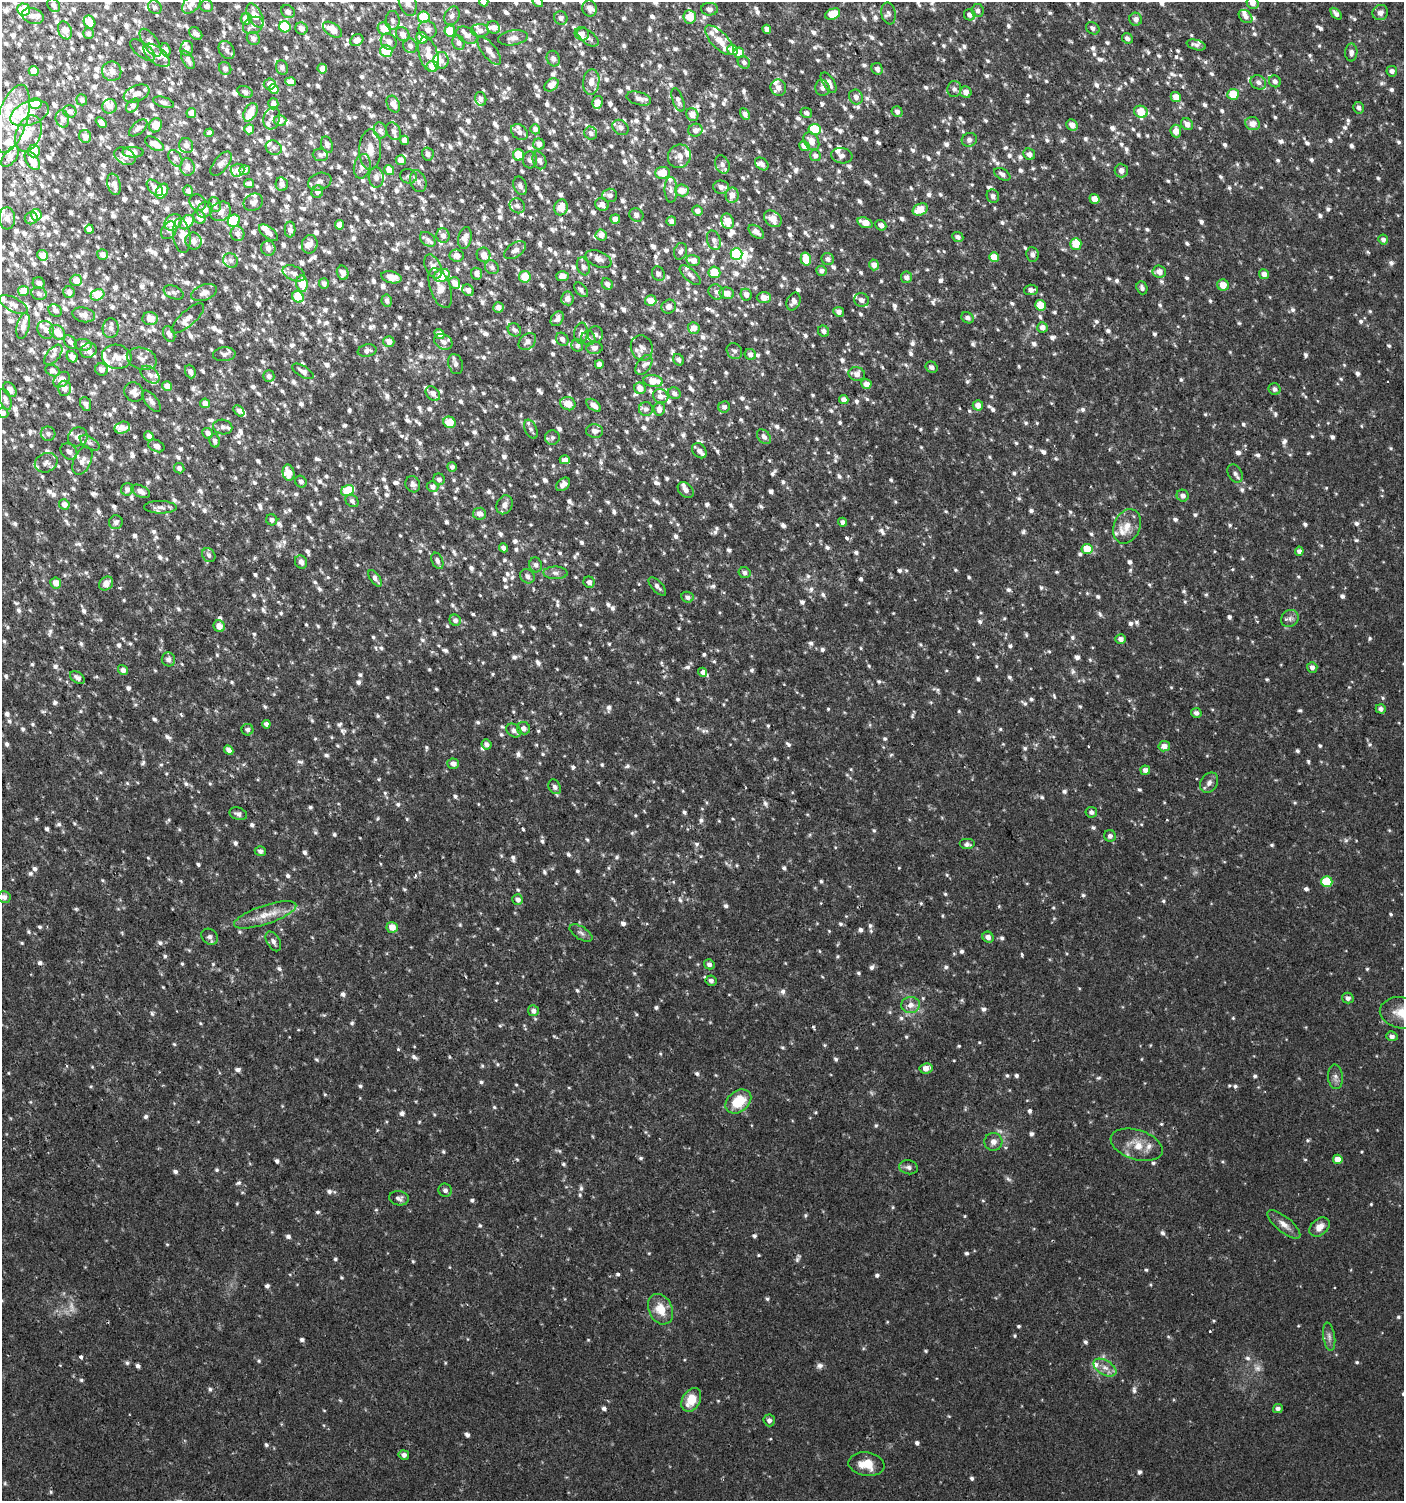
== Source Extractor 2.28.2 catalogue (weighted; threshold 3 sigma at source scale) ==
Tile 11 of 4 x 4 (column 3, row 3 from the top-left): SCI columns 3007-4408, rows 1500-2998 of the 5950 x 5999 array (HDU 1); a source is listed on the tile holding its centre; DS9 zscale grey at full resolution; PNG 1406 x 1503 px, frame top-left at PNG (2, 2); each listed source drawn as its Kron ellipse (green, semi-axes under 4 px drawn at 4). Shown black and unused: <1% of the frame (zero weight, under 2 of 3 exposures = <1% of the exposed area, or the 3 px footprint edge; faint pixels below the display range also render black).
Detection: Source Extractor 2.28.2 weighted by HDU 2 'WHT'; one run over the whole footprint, this tile lists its part. Background 0.0134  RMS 0.0026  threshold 0.0116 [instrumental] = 3 sigma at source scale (4.5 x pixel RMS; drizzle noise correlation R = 1.50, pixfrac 1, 0.0396/0.0396 arcsec/px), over >= 5 px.
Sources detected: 1994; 5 too faint to see at this stretch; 1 inside a brighter object's white glare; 5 cosmic-ray / hot-pixel residue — neither listed nor drawn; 137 inside a brighter listed object's ellipse — not listed separately; of the other 1846, all 500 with FLUX_AUTO >= 0.905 (the completeness limit of this list) listed and drawn (1346 fainter detections not listed), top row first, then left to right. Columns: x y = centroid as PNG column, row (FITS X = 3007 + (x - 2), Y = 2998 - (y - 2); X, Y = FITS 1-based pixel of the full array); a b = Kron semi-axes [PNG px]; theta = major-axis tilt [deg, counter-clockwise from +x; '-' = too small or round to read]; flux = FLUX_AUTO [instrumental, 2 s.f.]
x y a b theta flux
407 2 15 8 -73 1.9
484 2 5 4 - 1.8
538 2 6 4 -49 1.1
1253 3 6 6 - 1.9
192 4 12 7 50 1.4
54 5 7 6 - 1.1
207 6 6 6 - 1.4
155 7 7 6 - 0.97
23 9 6 6 - 9.4
590 9 8 7 - 1.5
709 9 8 6 -2 1.1
978 11 6 6 - 1.1
288 12 7 6 - 1.4
889 13 11 7 -78 0.94
1380 13 8 7 - 1.5
833 14 8 5 23 6.6
1336 14 7 4 -50 1.1
255 15 13 7 -63 3.6
970 15 6 5 - 1.1
33 16 11 7 -15 1.6
452 16 10 7 64 1.3
424 17 6 5 - 7.5
690 17 7 6 - 4.9
1246 17 8 5 -42 1.1
561 18 7 6 - 1.1
246 19 5 5 - 3.2
1136 19 6 6 - 1.4
393 21 9 7 -87 1.2
89 22 6 5 - 3.2
253 25 11 8 28 1.5
285 27 6 5 - 12
493 27 6 6 - 1.5
1093 28 7 5 -35 0.94
302 29 6 5 - 1.6
384 29 7 6 - 5.2
767 29 5 4 - 1.4
65 30 9 6 -68 2.8
333 30 11 6 -35 3.7
428 30 9 8 - 1.4
450 31 5 5 - 8
480 31 9 6 -3 1.3
88 33 5 5 - 0.95
196 33 7 5 -40 1.1
403 34 7 6 - 1.7
582 34 7 6 - 1.6
467 35 11 7 -31 1.7
588 37 12 6 -38 1.1
253 38 7 6 - 1.1
422 38 6 5 - 3.7
513 38 15 7 9 1.6
1127 38 6 5 - 0.97
357 40 7 5 36 1.6
719 40 19 8 -46 3.7
389 42 8 7 - 1.5
151 43 16 7 -56 2.1
458 43 7 6 - 0.96
1196 45 10 5 -15 1
410 46 7 6 - 1.2
187 48 7 6 - 1.1
143 50 15 7 -38 1.5
166 50 7 5 -70 1.1
227 50 10 7 -58 1.2
733 50 5 5 - 3.8
386 51 6 6 - 10
489 51 17 7 -52 2.6
1351 52 9 6 89 1.1
739 53 5 5 - 3.3
428 54 18 9 -75 4
157 55 16 8 -39 2.7
553 59 8 6 -67 0.98
188 60 10 5 -62 1.2
441 61 8 7 - 1.4
744 62 7 5 -44 0.97
432 66 6 5 - 4.4
282 67 7 6 - 0.92
225 68 6 6 - 1.2
322 69 5 4 - 1.5
877 69 6 5 - 0.93
34 71 5 5 - 3.2
112 71 10 9 - 1.9
1392 71 5 5 - 1.1
1275 81 6 5 - 1
291 82 5 4 - 2.5
591 82 13 8 84 2.4
1258 82 8 7 - 1.1
829 83 11 5 -57 1.9
270 84 6 5 - 2
551 85 8 5 37 2.4
778 88 8 7 - 1.6
822 88 8 7 - 1.3
274 89 5 4 - 3.2
954 89 8 7 - 0.95
245 92 8 5 -24 0.99
966 92 6 5 - 1.6
137 94 13 8 23 2
1233 94 6 5 - 7.2
856 97 8 7 - 1.3
1176 97 5 5 - 2.9
481 99 7 5 -74 1
639 99 12 6 -16 1.4
82 100 5 5 - 0.96
678 100 12 5 -70 1.2
163 102 11 5 -17 0.93
597 102 6 5 - 1.8
35 104 6 5 - 6.4
273 104 5 5 - 1.4
393 104 9 6 -63 1.9
109 106 7 7 - 1.9
133 106 8 5 52 1.1
1358 108 6 5 - 0.97
70 111 6 6 - 1
250 112 10 6 63 4.1
897 112 6 5 - 1
1141 112 7 6 - 5.5
30 113 20 11 20 3.6
191 113 5 5 - 2.6
806 113 6 5 - 0.98
692 114 6 6 - 2.5
745 114 6 4 -61 1.1
272 118 11 8 75 1.2
12 119 35 15 73 8.9
62 119 9 6 -75 0.98
280 120 6 5 - 1.9
101 122 6 4 -44 1.3
1187 124 6 5 - 1.7
1252 124 7 6 - 2.3
155 125 7 6 - 3.3
1072 125 6 5 - 2.3
621 127 8 7 - 1.1
138 128 11 5 41 1.1
249 129 5 5 - 2.1
535 129 5 5 - 1.1
815 129 6 5 - 12
380 130 8 6 -72 1.3
695 130 7 6 - 1.7
394 131 9 6 -61 1.1
1176 131 6 5 - 3
519 132 9 7 -41 1.2
29 133 19 12 68 3.8
209 133 5 4 - 0.99
591 133 6 6 - 0.98
85 136 6 6 - 2
404 140 4 4 - 1.6
969 140 8 7 - 1.1
811 141 10 7 -57 2.4
154 144 10 5 -31 2.8
539 144 6 5 - 1.4
186 145 8 7 - 1.3
327 145 8 5 -70 1
804 146 5 4 - 2.9
274 148 8 7 - 0.95
370 149 20 11 89 3.1
34 151 6 6 - 4.1
133 152 10 5 -1 2.8
428 154 6 6 - 1.1
1029 154 6 5 - 1.3
320 155 7 6 - 0.93
518 155 5 5 - 5.6
125 156 11 8 -30 2.1
679 156 12 11 - 2.4
815 156 5 5 - 1.1
842 156 10 7 -8 0.98
10 157 12 6 54 1.2
175 158 9 6 -57 0.93
401 160 5 5 - 1.7
530 160 8 7 - 1.1
539 160 9 6 -68 1.3
32 161 10 6 -56 3.8
221 164 14 7 52 1.3
722 164 9 7 -66 1
762 164 7 5 -39 1.1
362 166 12 8 77 2
187 167 8 7 - 1.4
238 170 7 6 - 2
244 170 5 5 - 1.2
389 170 5 5 - 3.2
1121 171 7 6 - 1.4
662 173 7 6 - 4.6
1002 174 9 5 -30 1.1
408 176 8 7 - 0.94
376 177 10 7 -87 1.5
418 181 11 8 -71 1.3
320 182 12 8 18 1.3
114 184 11 6 -75 1.6
249 184 5 4 - 1
282 184 7 6 - 1.5
520 186 9 6 -69 1
721 187 8 6 -5 1.4
155 188 10 6 -46 2.2
671 190 13 6 -89 1.2
682 190 7 6 - 3.3
162 191 8 5 59 5.6
188 191 5 5 - 1.1
317 192 6 5 - 1
610 195 7 6 - 1.2
732 195 7 6 - 2.4
993 196 7 6 - 1.1
1095 199 5 4 - 2.5
198 202 8 7 - 1.5
253 202 10 8 31 1.3
214 205 7 6 - 1
602 205 7 6 - 1.4
517 206 8 7 - 0.94
561 207 8 6 73 3.6
920 209 8 5 25 4.3
205 210 8 7 - 2
221 211 11 9 36 2
697 211 5 5 - 1.3
36 215 6 5 - 3.8
636 215 7 6 - 1.2
199 217 7 5 -60 2
7 218 11 8 -87 1.5
31 218 6 6 - 0.94
615 219 5 4 - 1.5
773 219 10 7 -39 2.7
234 221 6 5 - 17
671 221 5 5 - 1.1
728 221 8 6 -72 3.6
173 222 9 7 39 3.7
187 222 8 6 44 6.6
865 223 8 5 -21 3.2
340 225 5 4 - 2
881 225 6 5 - 1.1
89 229 4 4 - 1.4
169 230 9 7 56 0.98
290 230 8 5 90 1.2
756 232 9 5 -39 1.4
268 233 11 5 -39 1.5
237 234 7 7 - 1.6
601 235 6 5 - 1.6
182 236 17 8 -82 2.4
443 236 7 6 - 1.4
958 237 6 5 - 0.91
465 238 11 6 78 2
428 239 9 6 -41 0.93
714 240 10 6 -73 1.1
1383 240 5 5 - 0.98
193 241 9 8 - 1.5
310 244 9 7 75 1.7
1076 244 6 5 - 6.2
268 248 7 7 - 1.2
515 250 12 7 33 1.4
680 251 8 6 74 0.91
102 254 5 5 - 1.4
736 254 6 6 - 22
43 255 5 5 - 3.6
484 255 7 7 - 2.4
1032 255 7 6 - 1
457 256 7 6 - 1.7
994 257 5 4 - 3.6
599 259 13 7 -23 1.5
806 259 6 5 - 5.3
828 259 6 6 - 1.1
231 260 8 7 - 1
693 260 7 5 -13 2.4
874 265 5 5 - 2
433 266 13 7 -65 1.9
583 266 9 6 -71 0.93
492 267 7 6 - 0.93
822 271 5 5 - 0.95
714 272 6 5 - 5.5
1159 272 7 6 - 2.2
294 273 12 7 -23 1.6
343 273 7 6 - 1.4
477 274 6 5 - 1.5
658 274 7 6 - 0.94
1264 274 5 4 - 1.6
442 275 8 6 24 6.3
690 275 13 6 -42 1.3
563 276 6 5 - 2.1
391 277 10 5 -14 3.3
525 277 6 5 - 6
906 277 6 5 - 1.2
76 280 6 5 - 2.7
39 283 6 5 - 1
454 283 6 5 - 1.7
302 284 8 6 -83 5.4
324 284 5 5 - 0.97
607 284 6 5 - 1.3
1223 285 6 5 - 3
440 288 21 10 -71 3.6
1142 288 6 5 - 0.95
468 290 6 5 - 1.4
581 290 8 5 -48 0.94
1031 290 7 5 6 1.3
23 291 5 5 - 3.5
69 292 6 5 - 1.7
174 292 10 6 -25 0.91
716 292 8 7 - 1.1
39 293 8 6 -19 0.94
204 293 13 7 21 1.7
727 293 7 5 -10 2.3
97 295 7 5 26 6.1
746 295 6 5 - 1.4
298 297 6 5 - 8.8
764 297 7 5 0 2.6
567 298 7 6 - 1.7
861 300 7 6 - 1.3
387 301 6 5 - 0.93
651 301 5 5 - 3.3
794 301 9 6 66 1.4
14 305 16 6 -28 1.5
1040 305 5 5 - 5.3
669 306 7 6 - 1.3
498 307 5 5 - 1.8
55 311 7 5 -37 0.96
839 312 5 4 - 1.1
84 315 11 7 -13 1.7
188 318 21 7 42 1.9
967 318 6 5 - 0.94
150 319 8 6 -2 3
557 319 8 6 56 1.3
23 326 13 6 77 1.9
1042 327 5 5 - 1.4
111 328 10 8 86 1.3
694 328 6 5 - 2.1
46 330 9 8 - 1.7
514 330 7 6 - 0.93
824 331 6 5 - 1.2
57 332 8 6 -42 3.6
581 333 10 6 84 1.4
169 334 8 5 -64 1.3
439 334 5 4 - 2
595 335 8 7 - 0.96
588 338 7 7 - 0.91
562 339 7 5 -52 1.2
70 342 8 5 -49 0.93
389 342 5 5 - 2.1
443 342 10 7 -31 1.7
527 342 10 7 43 1.6
83 345 8 6 -7 1.1
577 345 6 5 - 0.95
594 348 8 6 2 1.4
642 348 13 11 -74 1.7
89 351 8 7 - 1.3
367 351 9 6 11 1.2
734 351 8 7 - 0.98
224 354 11 7 5 0.95
750 354 6 5 - 1.1
53 355 12 6 50 1.1
72 357 6 5 - 1.7
117 357 15 12 -13 3
142 359 15 10 -17 2.2
678 360 6 5 - 0.91
456 364 10 7 -73 0.98
599 364 4 4 - 1.4
644 365 11 6 55 1.2
932 367 6 5 - 0.99
102 369 6 6 - 1.5
52 371 7 5 -26 1.2
190 371 7 5 -68 1.1
303 371 12 5 -31 1.2
857 374 8 7 - 1.9
150 375 11 7 -41 1.3
269 376 6 5 - 1.1
61 380 9 6 42 2.5
653 381 10 5 -8 4.5
866 384 5 5 - 1.5
167 386 5 5 - 2.1
65 388 7 6 - 1.8
640 388 6 5 - 2.4
1275 389 6 5 - 0.91
10 390 8 5 -53 1.5
134 392 10 9 - 1.6
674 393 6 5 - 0.97
433 394 8 6 -44 1.4
661 396 8 7 - 1.6
5 399 11 5 -72 0.97
844 399 5 4 - 1.5
151 401 13 6 -51 1.1
205 403 5 4 - 1.7
86 404 7 5 -67 1.2
568 404 8 6 -20 3.6
594 405 8 5 -37 1.7
978 405 5 5 - 1.9
724 407 6 5 - 0.94
646 409 7 7 - 1.1
659 409 6 5 - 1.9
239 411 6 4 -47 1.1
3 413 5 5 - 1.1
450 422 6 5 - 5.6
223 427 10 7 -13 1.1
122 428 8 6 14 1.5
531 429 10 6 -64 0.96
595 431 8 6 -5 1.4
208 433 5 5 - 1.2
48 434 7 7 - 1
149 436 5 4 - 1.5
78 437 10 9 - 1.7
552 437 7 7 - 0.92
764 437 8 6 -48 1.2
215 441 7 5 -76 0.92
90 443 11 5 -32 0.92
156 446 8 6 -24 1.5
699 451 8 6 -51 1.3
69 452 9 7 -43 1.2
565 460 5 4 - 1.5
82 461 15 8 66 1.9
46 463 12 9 25 1.4
452 467 5 4 - 0.94
179 468 5 5 - 0.93
288 473 8 6 -77 3.4
1235 473 10 7 -59 0.96
439 479 6 5 - 0.98
301 482 6 5 - 1
413 484 8 7 - 1
563 484 8 5 42 1.6
433 487 6 5 - 1.1
127 489 6 6 - 1.2
686 490 9 6 -42 1.4
140 491 10 6 -25 1.6
348 491 6 5 - 11
1183 496 6 6 - 1.2
352 501 7 5 -42 0.92
64 504 5 5 - 1.9
505 505 10 7 65 1.5
160 507 16 6 -1 1.3
479 514 6 6 - 1.6
272 520 6 5 - 1
116 522 7 7 - 1.1
843 522 4 4 - 0.96
1127 526 18 13 65 3.5
504 548 5 4 - 1.2
1087 549 5 5 - 6
1299 551 4 4 - 1.2
209 555 7 6 - 1
437 561 8 5 -67 0.98
301 562 7 6 - 1.4
536 565 7 6 - 0.93
555 573 12 6 -1 1.2
745 573 6 5 - 1
527 576 8 6 -39 1.2
375 578 9 5 -55 1.3
589 582 6 5 - 1
56 583 5 5 - 2.1
106 584 8 6 40 2.1
657 587 11 5 -47 1
687 597 6 5 - 1
1290 618 9 8 - 1.1
455 620 6 5 - 1
219 626 6 5 - 2
1121 639 5 4 - 1.4
168 659 7 6 - 1.2
1312 667 5 5 - 1.1
123 670 5 4 - 1.1
702 672 4 4 - 0.96
77 678 8 5 -35 1.2
1381 709 5 4 - 0.96
1196 713 5 5 - 1
266 724 4 4 - 1.1
523 728 6 6 - 1.3
247 730 6 6 - 0.92
514 730 8 6 -37 1
486 744 5 5 - 0.96
1164 746 6 5 - 1.7
229 750 5 4 - 1.5
453 764 6 5 - 1.3
1145 770 5 4 - 1.2
1209 783 11 8 56 1.3
555 787 8 6 -61 1.1
1091 812 6 5 - 0.96
238 814 9 6 -18 1
1110 836 6 5 - 0.98
967 844 8 5 0 1
260 851 5 5 - 0.91
1327 882 5 5 - 13
4 897 6 6 - 1.2
518 900 5 5 - 1.2
265 915 32 9 18 4.8
392 927 5 5 - 2.8
581 933 13 6 -32 0.97
210 937 9 7 -42 1.1
988 937 6 5 - 1.3
273 941 11 6 -59 1.1
709 964 5 5 - 0.96
711 981 5 5 - 0.94
1348 998 6 5 - 1.1
910 1005 9 8 - 1.9
533 1011 5 5 - 1.2
1401 1013 21 15 -10 4.9
1392 1036 6 4 -15 1.1
926 1068 6 5 - 2
1335 1077 12 7 -86 1.2
738 1101 14 10 38 7.7
993 1142 9 9 - 1.5
1137 1145 27 14 -17 5.2
1338 1159 5 4 - 2.7
909 1167 9 7 -14 1
445 1190 7 6 - 0.91
399 1198 10 7 -10 1.1
1284 1224 20 7 -40 2.2
1320 1227 11 8 41 2.1
660 1309 16 11 -64 4.6
1329 1337 14 6 -81 1.2
1105 1368 12 7 -31 1.9
691 1400 13 9 61 5.1
1278 1409 5 4 - 0.91
769 1420 6 5 - 0.99
404 1455 5 4 - 1.1
866 1464 18 11 -9 4.9
Isophote crosses this tile's border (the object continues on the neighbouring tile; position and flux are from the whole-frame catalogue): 7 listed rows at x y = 407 2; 484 2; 538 2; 1253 3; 192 4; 3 413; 1401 1013
Unlisted compact peaks at least as high as the median listed source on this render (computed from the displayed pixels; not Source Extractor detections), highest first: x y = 899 868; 517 1159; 1137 163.